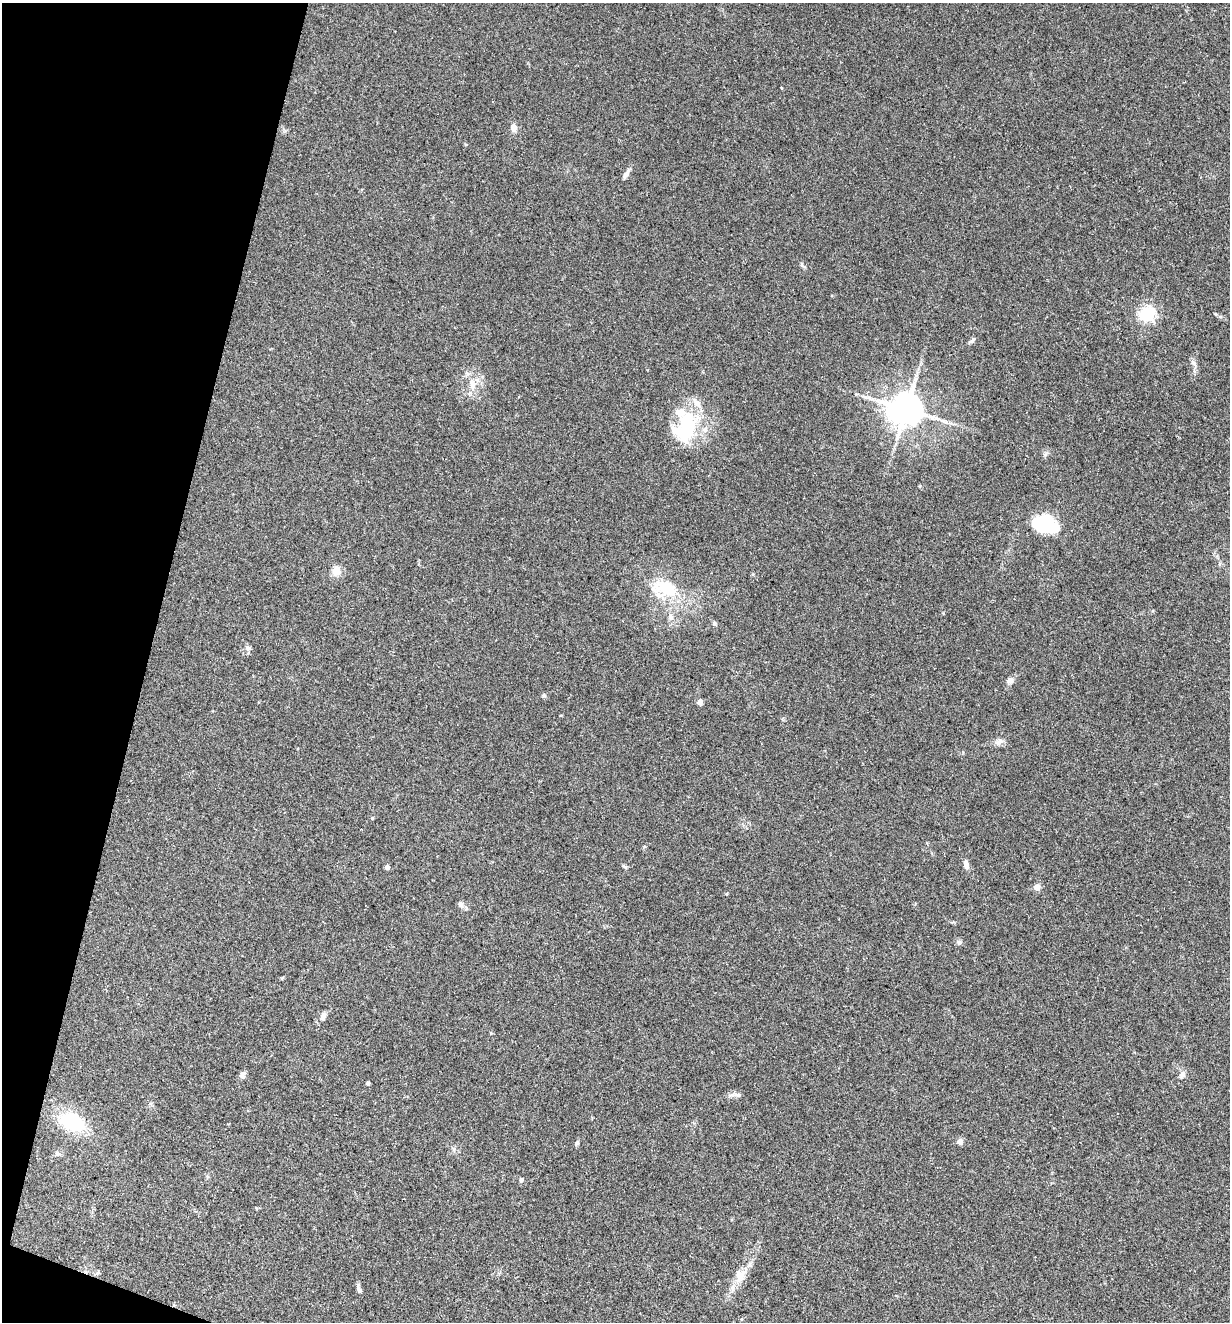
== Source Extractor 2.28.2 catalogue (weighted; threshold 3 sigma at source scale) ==
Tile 9 of 4 x 4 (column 1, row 3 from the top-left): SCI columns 256-1483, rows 1321-2640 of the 5297 x 5282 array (HDU 1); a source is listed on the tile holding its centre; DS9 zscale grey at full resolution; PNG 1232 x 1324 px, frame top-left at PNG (2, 3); no overlay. Shown black and unused: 12% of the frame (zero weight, under 3 of 5 exposures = <1% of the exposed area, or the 3 px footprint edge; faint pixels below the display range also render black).
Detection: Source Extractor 2.28.2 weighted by HDU 2 'WHT'; one run over the whole footprint, this tile lists its part. Background 0.107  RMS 0.0066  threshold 0.0299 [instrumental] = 3 sigma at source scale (4.5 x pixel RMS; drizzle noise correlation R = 1.50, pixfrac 1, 0.05/0.05 arcsec/px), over >= 5 px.
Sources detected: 50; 2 inside a brighter object's white glare — not listed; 4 inside a brighter listed object's ellipse — not listed separately; the other 44 listed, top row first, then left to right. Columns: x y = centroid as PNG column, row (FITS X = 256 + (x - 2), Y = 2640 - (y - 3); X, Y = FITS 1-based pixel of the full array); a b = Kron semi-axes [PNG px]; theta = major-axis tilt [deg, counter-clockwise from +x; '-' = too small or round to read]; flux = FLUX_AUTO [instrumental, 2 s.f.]
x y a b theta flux
782 88 4 3 - 0.51
514 128 9 7 -78 4.1
626 174 13 6 59 2.8
803 266 11 4 -40 1.3
1147 314 6 6 - 170
1220 316 6 4 -1 1.1
972 341 11 5 42 1.8
1194 363 10 6 -47 2.1
472 385 14 9 86 6.3
906 409 11 10 - 1200
686 430 49 23 77 43
1043 525 24 19 20 35
336 571 10 9 - 7
666 588 39 20 -18 32
671 617 10 8 -74 3.6
714 623 7 5 -46 1.4
248 648 9 6 -19 2
1010 680 10 8 26 2.6
544 695 7 5 -3 1.2
700 702 4 4 - 5.3
999 742 13 8 33 3.2
372 818 4 3 - 0.83
966 864 12 6 -75 3.2
387 867 5 5 - 1.8
624 867 9 4 -40 1.1
1037 887 4 4 - 12
727 894 5 3 - 0.56
461 904 9 6 -72 2.3
959 942 8 7 - 1.8
282 978 5 5 - 0.59
323 1016 13 7 70 3
491 1033 4 3 - 0.59
243 1074 10 7 56 2.1
1182 1075 12 7 61 3
368 1083 4 4 - 2.2
735 1095 22 5 2 2.7
71 1122 28 18 -24 43
577 1142 8 5 63 1.1
960 1142 5 4 - 6.7
58 1153 9 6 -24 1.9
521 1180 6 5 - 1.4
98 1273 7 4 36 1.1
740 1275 22 15 76 10
359 1289 11 5 -74 2.1